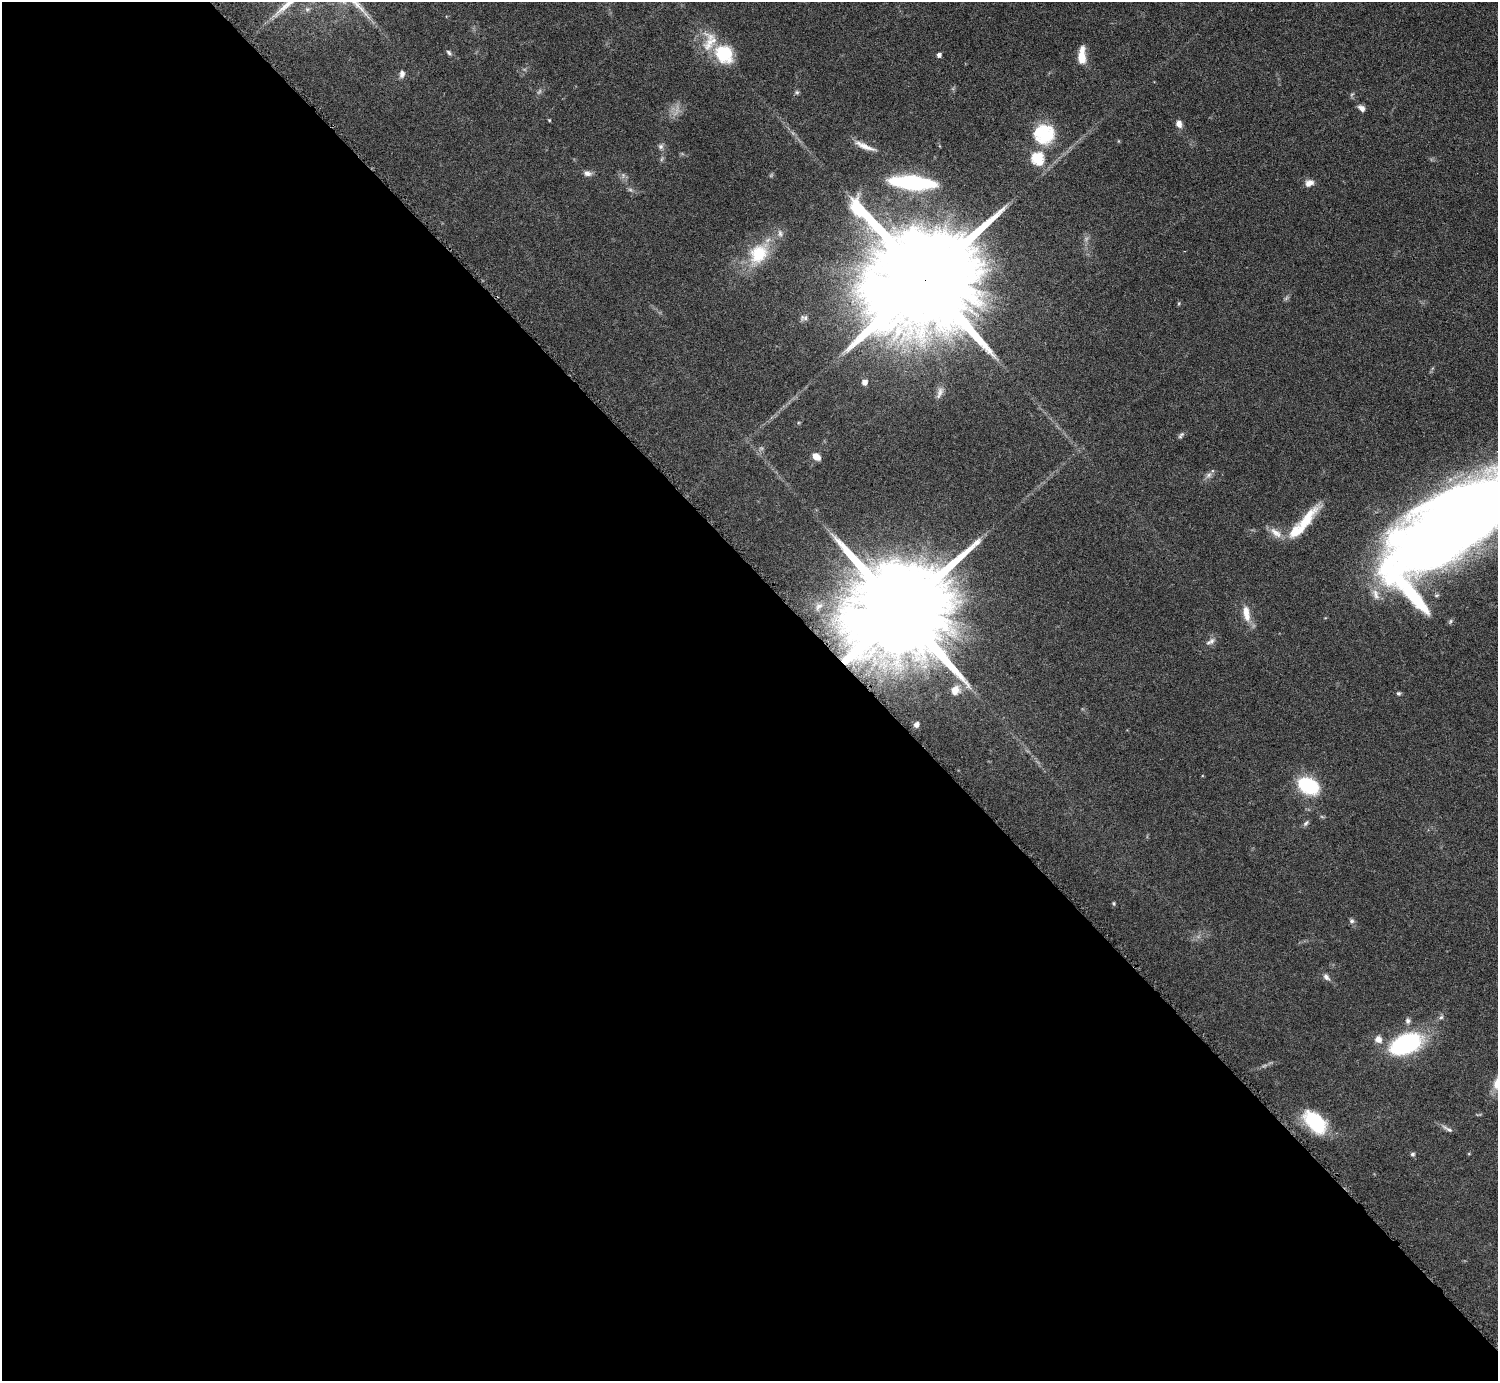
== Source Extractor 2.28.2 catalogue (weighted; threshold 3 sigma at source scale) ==
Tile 9 of 4 x 4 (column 1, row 3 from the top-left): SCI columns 8-1503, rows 1547-2925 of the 5999 x 5997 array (HDU 1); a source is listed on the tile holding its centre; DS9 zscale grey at full resolution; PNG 1500 x 1383 px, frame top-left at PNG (2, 2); no overlay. Shown black and unused: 58% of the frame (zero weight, under 3 of 6 exposures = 1% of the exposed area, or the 3 px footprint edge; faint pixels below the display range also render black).
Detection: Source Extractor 2.28.2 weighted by HDU 2 'WHT'; one run over the whole footprint, this tile lists its part. Background 0.0815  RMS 0.0036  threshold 0.0147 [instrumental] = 3 sigma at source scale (4.09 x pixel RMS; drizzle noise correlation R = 1.36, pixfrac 0.8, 0.05/0.05 arcsec/px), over >= 5 px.
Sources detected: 58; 6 too faint to see at this stretch — not listed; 4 inside a brighter listed object's ellipse — not listed separately; the other 48 listed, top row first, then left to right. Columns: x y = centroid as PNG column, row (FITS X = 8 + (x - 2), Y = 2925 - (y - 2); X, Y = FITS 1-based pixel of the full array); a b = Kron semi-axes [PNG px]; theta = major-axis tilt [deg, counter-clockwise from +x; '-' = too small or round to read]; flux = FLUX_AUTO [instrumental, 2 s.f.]
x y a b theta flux
449 53 9 5 -49 0.8
724 54 26 21 -47 14
939 55 4 4 - 1.2
1082 55 22 8 88 5.4
402 74 10 7 77 1.4
797 92 7 5 -21 0.59
1352 94 6 4 19 0.47
1361 108 9 6 -39 1.5
549 120 4 4 - 0.31
1179 124 8 6 -64 2
1044 134 26 24 -8 17
661 146 8 7 - 0.99
865 146 28 6 -23 3.3
1037 158 6 6 - 37
587 173 10 7 -13 1.6
623 175 8 5 90 0.9
912 182 41 11 -5 40
1309 183 11 8 21 2.2
758 254 33 23 56 15
924 280 52 24 39 18000
1179 303 5 4 - 0.39
804 318 11 7 7 1.3
865 382 7 6 - 1.6
940 393 19 7 68 2
1181 435 10 5 50 0.79
816 456 9 6 -35 3.2
1209 475 9 6 18 1.2
1306 520 41 12 52 11
1456 523 144 49 37 600
1276 533 20 9 -39 3.4
819 606 12 7 38 1.5
900 611 40 21 39 13000
1246 613 22 9 -80 4.5
1210 641 14 7 31 1.6
955 690 11 9 69 3.7
1398 693 5 5 - 0.59
916 724 5 4 - 1.3
1307 785 20 13 -25 24
1306 823 9 5 41 0.85
1114 903 5 5 - 0.46
1352 921 7 7 - 0.85
1326 977 10 6 -40 1.4
1441 1017 7 5 42 0.75
1408 1021 8 7 - 1.1
1406 1043 34 20 21 37
1315 1122 26 15 -47 21
1447 1129 19 5 -31 1.3
1412 1154 5 5 - 0.67
Overlapping masked pixels (flux is a lower limit): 2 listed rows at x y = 924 280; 900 611
Isophote crosses this tile's border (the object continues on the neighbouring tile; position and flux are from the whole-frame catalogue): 1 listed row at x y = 1456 523